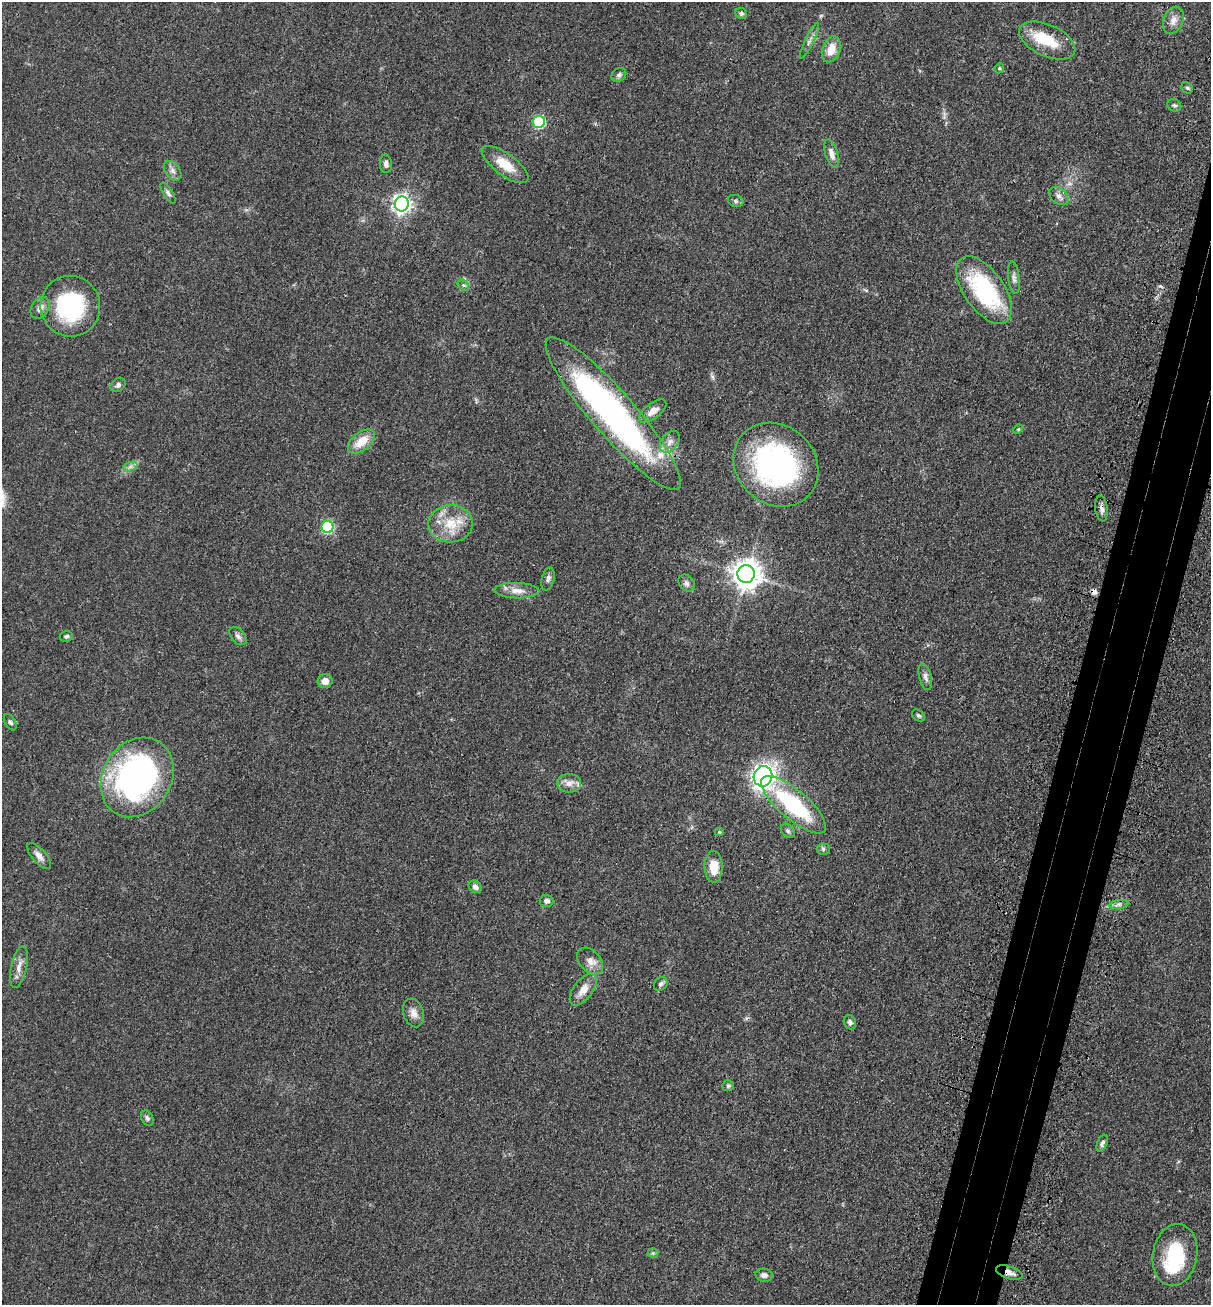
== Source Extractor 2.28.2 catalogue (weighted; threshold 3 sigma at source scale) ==
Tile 10 of 4 x 4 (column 2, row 3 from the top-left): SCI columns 1415-2623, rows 1374-2676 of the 5369 x 5354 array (HDU 1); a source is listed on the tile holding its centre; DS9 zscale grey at full resolution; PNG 1213 x 1307 px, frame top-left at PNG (2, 2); each listed source drawn as its Kron ellipse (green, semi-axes under 4 px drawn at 4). Shown black and unused: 5% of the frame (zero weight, under 3 of 4 exposures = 6% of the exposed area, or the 3 px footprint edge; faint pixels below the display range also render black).
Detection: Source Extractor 2.28.2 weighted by HDU 2 'WHT'; one run over the whole footprint, this tile lists its part. Background 0.0449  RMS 0.005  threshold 0.0225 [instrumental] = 3 sigma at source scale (4.5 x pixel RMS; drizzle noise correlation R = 1.50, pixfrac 1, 0.05/0.05 arcsec/px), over >= 5 px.
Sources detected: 76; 3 inside a brighter object's white glare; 2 cosmic-ray / hot-pixel residue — neither listed nor drawn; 2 inside a brighter listed object's ellipse — not listed separately; the other 69 listed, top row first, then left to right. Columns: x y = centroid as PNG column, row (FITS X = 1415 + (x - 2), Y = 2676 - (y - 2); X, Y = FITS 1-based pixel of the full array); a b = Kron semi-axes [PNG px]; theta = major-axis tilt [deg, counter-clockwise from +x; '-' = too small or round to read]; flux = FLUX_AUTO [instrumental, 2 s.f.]
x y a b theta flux
741 13 6 5 - 1
1173 20 14 10 69 3.7
1047 40 30 15 -24 17
809 41 20 3 64 1.8
831 49 13 9 70 7.5
999 68 5 4 - 0.7
619 75 8 6 40 1.4
1187 88 6 5 - 0.85
1174 105 7 6 - 1.1
539 122 6 6 - 43
831 154 15 6 -73 3.1
386 164 9 6 -88 1.7
505 164 28 11 -36 10
173 171 11 7 -53 2.3
168 193 12 5 -58 1.5
1059 196 11 7 -40 2.3
736 201 8 6 -16 1.2
402 204 7 7 - 230
1014 278 16 5 -83 2.1
463 285 6 5 - 0.94
984 290 39 20 -55 53
70 306 30 30 - 48
40 308 12 8 55 3.2
118 385 8 6 39 1.6
653 411 16 7 38 4.6
613 413 99 22 -49 180
1018 429 5 4 - 0.6
361 442 16 9 39 8.7
670 442 12 8 51 3.2
776 465 45 39 -43 110
130 467 7 4 19 1.5
1101 508 13 6 -82 2.4
451 524 22 18 2 14
327 527 6 6 - 52
746 574 9 8 - 660
548 579 12 6 76 1.8
687 583 9 7 -50 1.7
517 591 22 7 -2 5
66 636 6 5 - 1.2
238 636 10 6 -49 1.8
925 677 14 6 -76 2
325 681 7 7 - 3.3
918 716 7 5 -37 0.92
10 722 9 5 -59 1.2
763 776 10 9 - 200
137 777 42 34 58 140
569 783 12 9 1 3.5
794 805 41 14 -41 46
788 831 8 6 -46 1.1
719 832 4 4 - 0.69
823 849 6 5 - 1
39 856 16 7 -49 3
714 867 16 9 -88 8.1
475 887 7 5 -42 2
546 901 7 6 - 1.8
1119 904 9 4 9 1.7
590 961 15 10 -48 4.1
19 967 21 7 77 4.3
661 984 7 6 - 1.3
583 990 18 9 53 5.4
413 1013 14 10 -71 3.7
850 1022 7 6 - 1.3
728 1086 6 5 - 0.79
147 1118 8 5 -62 1.2
1102 1143 9 5 67 1.4
653 1253 5 5 - 0.72
1175 1255 31 22 80 28
1009 1273 14 6 -18 3.1
764 1275 8 6 -8 2.2
Overlapping masked pixels (flux is a lower limit): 4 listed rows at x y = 613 413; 776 465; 1101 508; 1009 1273